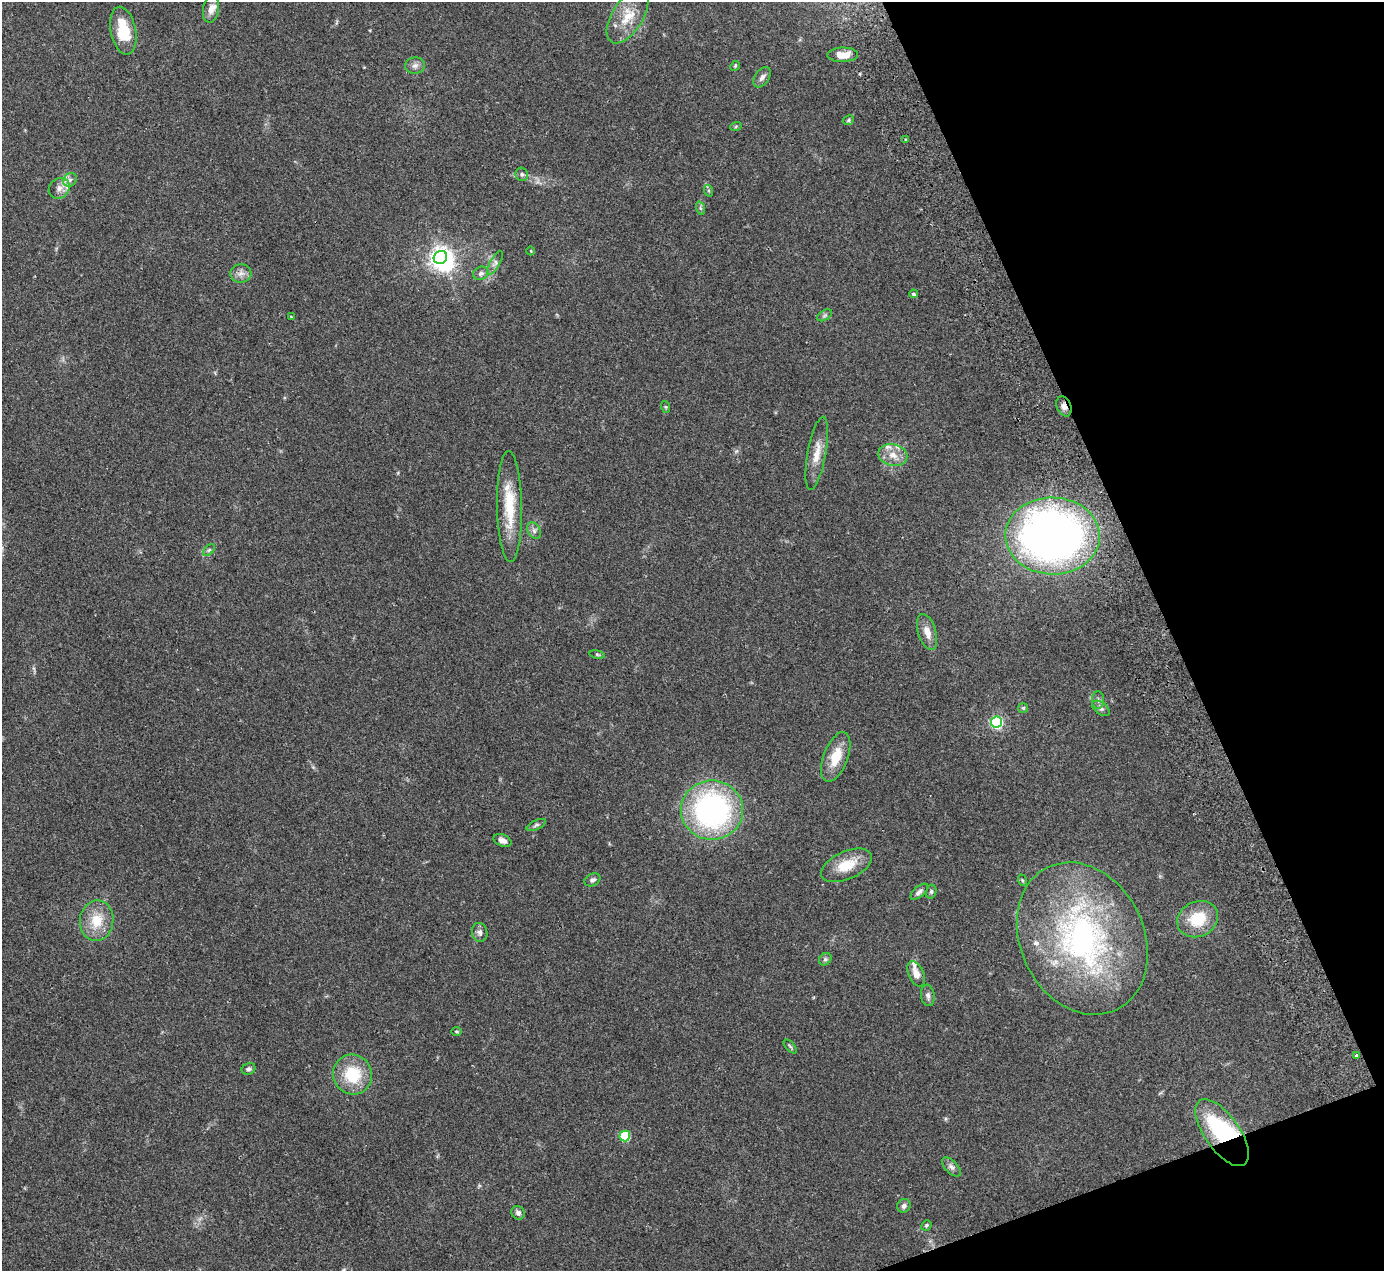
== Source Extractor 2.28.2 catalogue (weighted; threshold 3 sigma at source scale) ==
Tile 12 of 4 x 4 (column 4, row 3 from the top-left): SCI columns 4200-5581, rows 1450-2718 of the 5636 x 5565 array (HDU 1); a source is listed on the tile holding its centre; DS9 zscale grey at full resolution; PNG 1386 x 1273 px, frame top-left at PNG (2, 2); each listed source drawn as its Kron ellipse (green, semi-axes under 4 px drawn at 4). Shown black and unused: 18% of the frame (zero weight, under 2 of 3 exposures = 3% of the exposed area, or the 3 px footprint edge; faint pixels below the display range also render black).
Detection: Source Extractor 2.28.2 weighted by HDU 2 'WHT'; one run over the whole footprint, this tile lists its part. Background 0.0772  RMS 0.0083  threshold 0.0374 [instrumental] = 3 sigma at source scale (4.5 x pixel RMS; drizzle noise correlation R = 1.50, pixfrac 1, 0.05/0.05 arcsec/px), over >= 5 px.
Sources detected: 70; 2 inside a brighter object's white glare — neither listed nor drawn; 4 inside a brighter listed object's ellipse — not listed separately; the other 64 listed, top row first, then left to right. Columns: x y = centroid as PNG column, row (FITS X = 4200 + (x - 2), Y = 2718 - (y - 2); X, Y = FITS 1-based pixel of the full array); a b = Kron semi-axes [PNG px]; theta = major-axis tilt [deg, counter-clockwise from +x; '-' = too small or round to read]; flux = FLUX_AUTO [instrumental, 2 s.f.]
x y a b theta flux
211 9 14 8 80 5.3
628 16 30 15 58 19
123 31 24 12 -79 25
843 55 15 7 2 9.9
415 66 10 8 3 3.4
735 66 5 4 - 0.97
762 77 11 7 55 3.5
848 120 6 4 25 1.3
736 126 6 3 20 0.95
906 140 3 2 - 1.2
522 174 7 6 - 1.9
70 180 7 6 - 2.6
59 188 11 9 44 6.2
709 191 6 4 -71 1.1
700 208 7 4 -71 1.4
531 251 4 3 - 0.57
440 257 7 6 - 460
495 263 13 5 60 3
241 273 10 9 - 4.6
481 273 8 6 26 2.6
913 294 4 4 - 1.4
825 315 8 5 31 1.7
291 317 3 3 - 0.68
1064 406 10 7 -66 3.7
666 407 6 4 -70 0.84
817 453 37 9 80 12
893 455 15 10 -12 9.2
510 507 55 12 -89 31
534 531 9 6 -64 2.5
1053 536 47 38 -2 510
209 550 7 4 44 1.4
927 632 18 9 -73 7.9
597 655 8 4 -9 1.1
1098 700 8 6 -88 2.4
1023 708 5 5 - 1
1101 708 10 6 -37 2.7
996 722 6 5 - 120
836 757 26 12 69 18
712 810 31 29 0 190
536 825 10 4 26 2
502 840 9 6 -21 3.6
847 865 27 14 24 19
592 880 8 6 27 2.3
1022 880 6 3 -71 1
919 892 11 5 41 2.6
931 892 7 5 75 1.5
1198 919 21 17 26 26
97 921 20 16 82 19
480 932 9 7 -80 3
1082 939 79 62 -64 220
825 959 7 5 45 1.7
916 974 13 7 -66 6.7
928 995 11 6 -82 2.9
456 1031 5 3 - 0.83
790 1046 8 4 -48 1.3
1357 1056 3 3 - 2.5
249 1069 7 5 22 2.4
353 1074 20 19 - 31
1222 1133 39 17 -55 76
625 1136 5 5 - 45
951 1167 12 6 -46 3
904 1206 7 6 - 2.9
518 1213 7 6 - 2.8
926 1225 5 4 - 1.2
Overlapping masked pixels (flux is a lower limit): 2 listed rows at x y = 1064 406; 1222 1133